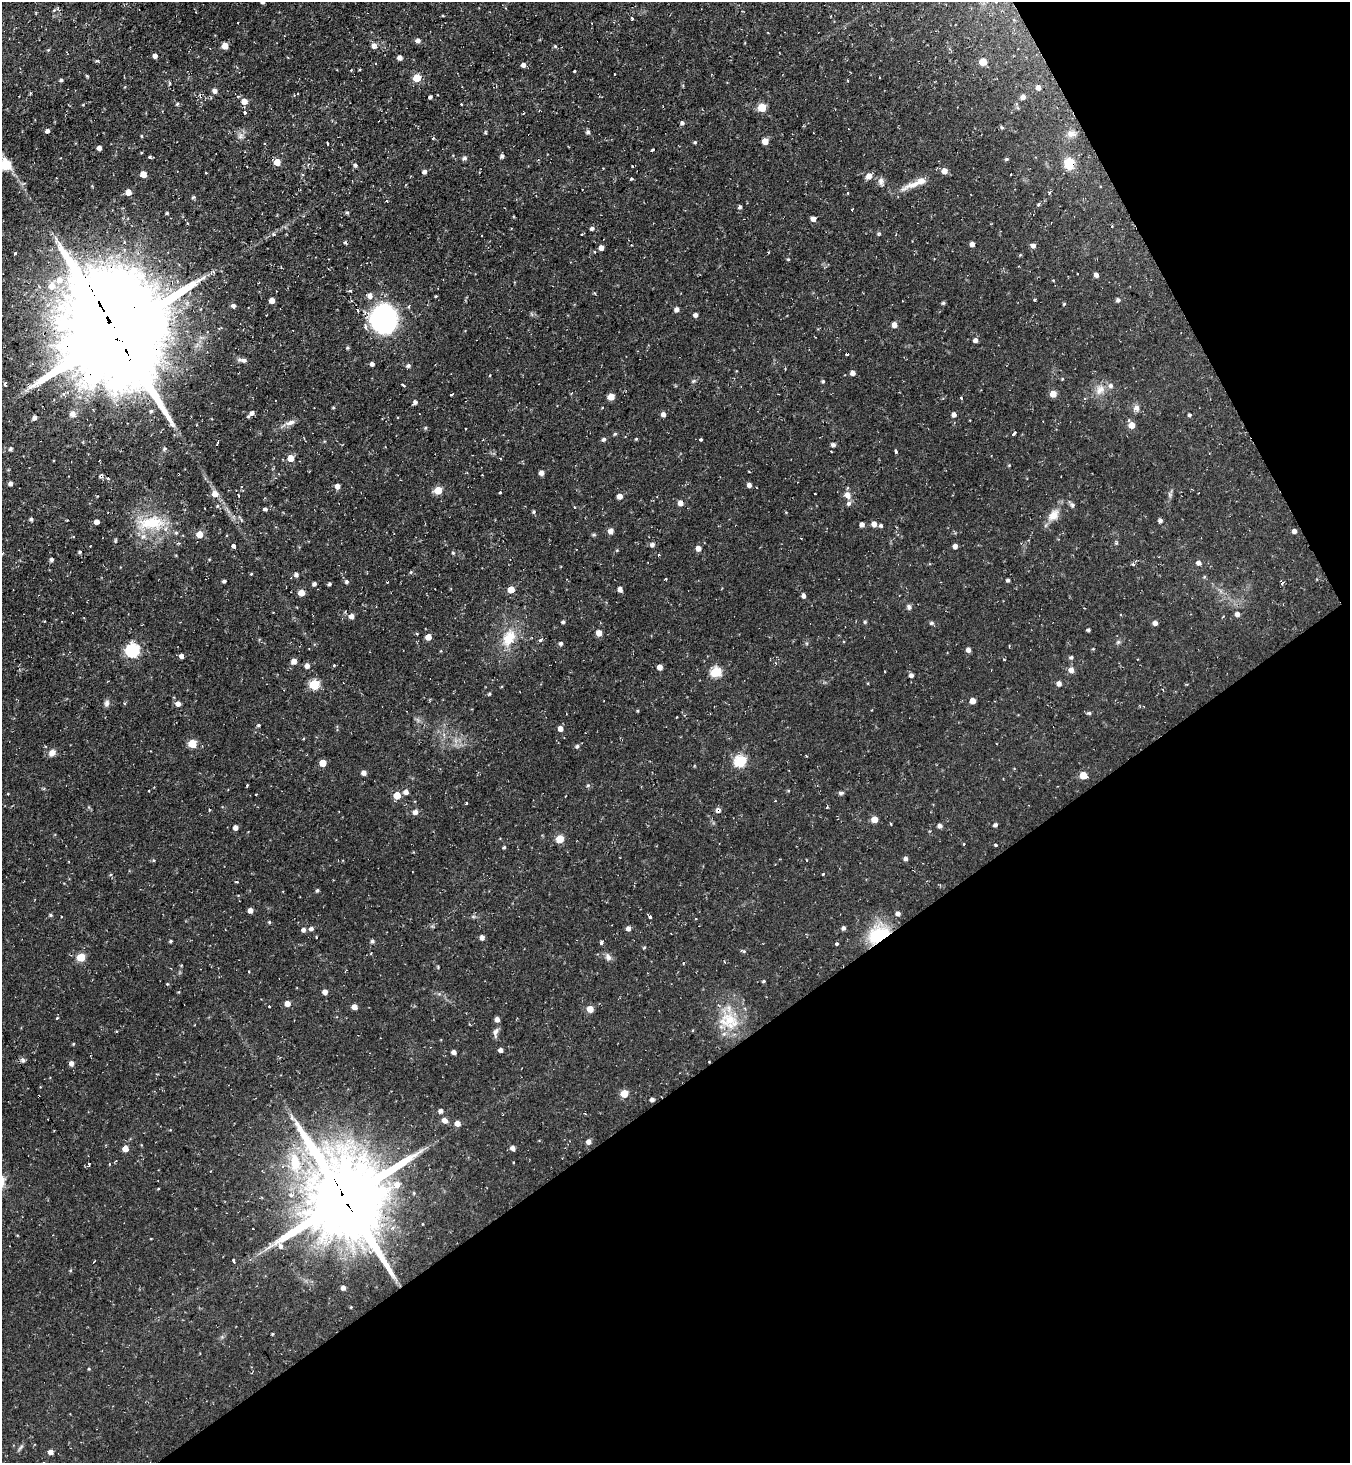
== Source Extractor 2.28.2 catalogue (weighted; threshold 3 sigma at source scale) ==
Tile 12 of 4 x 4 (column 4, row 3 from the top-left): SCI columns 4197-5544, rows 1463-2923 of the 5837 x 5845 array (HDU 1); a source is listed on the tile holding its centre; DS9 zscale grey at full resolution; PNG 1352 x 1465 px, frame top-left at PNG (2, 2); no overlay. Shown black and unused: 31% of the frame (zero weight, under 2 of 3 exposures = <1% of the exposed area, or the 3 px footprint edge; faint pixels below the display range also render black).
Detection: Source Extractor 2.28.2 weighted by HDU 2 'WHT'; one run over the whole footprint, this tile lists its part. Background 0.0495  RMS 0.0059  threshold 0.0263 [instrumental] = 3 sigma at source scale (4.5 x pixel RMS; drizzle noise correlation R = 1.50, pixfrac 1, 0.05/0.05 arcsec/px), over >= 5 px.
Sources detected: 341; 3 inside a brighter object's white glare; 10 cosmic-ray / hot-pixel residue — not listed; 8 inside a brighter listed object's ellipse — not listed separately; the other 320 listed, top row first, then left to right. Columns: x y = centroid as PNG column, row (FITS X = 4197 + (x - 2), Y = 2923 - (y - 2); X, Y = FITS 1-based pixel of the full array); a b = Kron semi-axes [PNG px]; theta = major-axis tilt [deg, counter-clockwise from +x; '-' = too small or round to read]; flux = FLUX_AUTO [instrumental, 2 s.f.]
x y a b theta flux
263 2 4 4 - 1.7
996 2 4 3 - 0.62
54 10 6 4 44 0.77
632 18 4 3 - 2
418 40 6 5 - 1.9
374 45 8 7 - 2.4
225 46 5 5 - 7.5
555 46 5 4 - 0.72
48 50 5 4 - 0.55
155 56 5 4 - 2
400 58 4 4 - 2.8
97 61 5 3 - 0.84
983 62 5 5 - 10
524 65 5 4 - 2.5
574 71 3 3 - 1.3
614 74 2 2 - 0.46
87 76 5 3 - 0.61
879 77 2 2 - 0.45
417 78 5 5 - 13
61 80 4 3 - 1.1
170 83 5 3 - 0.68
683 85 4 4 - 0.59
1038 87 5 4 - 2.8
215 91 7 6 - 1.9
430 97 3 3 - 1.1
1023 97 5 5 - 2.4
244 101 6 5 - 4.6
177 104 5 4 - 0.72
461 104 3 3 - 0.57
762 107 5 5 - 18
245 113 3 3 - 4.9
682 123 5 4 - 1.2
1002 128 5 3 - 0.75
47 131 4 4 - 1.9
588 132 5 5 - 1.5
1071 134 12 8 8 3.6
142 136 5 3 - 0.52
241 136 10 8 68 2.6
433 138 4 2 - 0.49
765 141 5 5 - 5.8
695 142 4 3 - 0.86
328 143 2 2 - 0.74
99 148 4 4 - 2.9
653 150 4 3 - 0.55
502 156 4 4 - 1.5
150 157 3 3 - 1.3
464 158 6 5 - 1.5
1006 159 5 4 - 0.79
277 162 5 5 - 7.4
1069 163 11 10 - 13
5 165 6 6 - 39
355 165 5 4 - 1.2
424 172 4 4 - 2
206 173 3 2 - 0.42
143 174 5 5 - 7.4
869 176 6 5 - 4.7
631 179 4 3 - 0.67
881 181 9 8 - 2.4
916 183 48 7 22 9.2
128 192 5 5 - 5.2
1049 192 3 3 - 1.6
847 193 3 3 - 0.63
193 197 5 4 - 0.83
1039 205 4 4 - 1
740 207 5 4 - 1
852 209 3 3 - 1.4
347 212 5 4 - 0.9
167 213 3 3 - 0.67
813 219 5 4 - 2.7
187 223 3 2 - 0.63
1112 226 3 3 - 0.6
592 228 5 5 - 1.4
273 234 5 3 - 0.58
582 234 3 2 - 0.36
879 234 6 4 29 0.8
345 243 4 3 - 0.94
972 244 4 4 - 2.2
1033 246 5 5 - 2.2
601 248 5 5 - 2.8
15 254 4 3 - 1.2
788 259 4 3 - 0.65
1077 274 3 2 - 0.71
1096 275 5 5 - 1.9
59 280 11 9 48 7.1
1053 280 4 3 - 0.43
350 291 3 3 - 1.3
370 296 6 5 - 3.4
436 296 3 3 - 0.54
272 300 4 4 - 4.8
1034 300 4 3 - 0.54
1118 300 6 5 - 1.4
943 303 4 4 - 0.95
1064 304 4 3 - 0.59
234 306 5 4 - 1.7
677 309 5 4 - 2.4
695 315 4 4 - 2
384 319 18 17 - 150
894 325 5 5 - 3.9
366 328 6 5 - 1.8
116 335 38 30 -65 15000
975 340 5 4 - 2.3
242 360 13 5 -8 2.2
372 364 4 4 - 1.9
408 366 6 5 - 1.4
853 373 5 4 - 2.7
1062 379 4 3 - 0.51
693 381 7 5 21 0.94
823 381 4 4 - 0.87
5 384 4 3 - 3.1
403 385 4 3 - 1.4
1100 390 16 12 57 6.2
1053 394 5 5 - 7.2
451 395 3 3 - 1.3
611 397 5 5 - 8.1
961 398 4 3 - 0.99
415 402 5 4 - 1.7
333 408 4 4 - 0.63
1137 408 10 7 -49 2.6
252 413 6 5 - 2.6
72 414 9 7 -41 2.7
663 414 5 4 - 2.4
954 414 5 4 - 2.3
1189 415 4 4 - 0.9
35 418 7 5 -45 1.3
290 423 14 6 17 3.2
1132 425 6 5 - 6.2
425 428 5 3 - 0.65
615 434 5 4 - 0.77
1014 434 4 3 - 3.4
604 439 5 5 - 1.5
636 439 3 3 - 0.61
700 439 3 3 - 2.2
833 445 5 4 - 1.7
10 448 7 3 53 1
164 449 6 4 63 0.97
896 451 4 3 - 1.8
291 458 5 5 - 7.8
501 458 3 2 - 0.73
1009 465 4 3 - 0.49
749 472 3 2 - 0.47
541 473 4 4 - 3.4
108 478 4 3 - 1.1
10 484 5 4 - 1.7
749 485 5 4 - 2.3
337 486 5 4 - 3.9
438 490 5 5 - 14
500 492 3 3 - 0.95
815 493 3 2 - 0.66
215 494 7 7 - 4.5
238 495 4 3 - 0.67
847 495 9 8 - 4
620 496 5 5 - 3.6
680 503 5 5 - 4
1072 505 7 6 - 1.5
575 507 3 3 - 0.55
265 509 5 4 - 1.2
534 512 4 4 - 0.89
1053 515 17 11 49 7.2
31 519 4 3 - 1.2
1160 520 5 4 - 1.6
97 522 4 4 - 3.2
151 523 39 18 4 26
862 524 4 4 - 2.4
874 524 5 5 - 3.4
881 526 4 4 - 1.2
611 531 6 6 - 2.4
1294 531 5 4 - 2.2
200 534 5 5 - 8.8
594 535 6 4 1 0.8
115 540 7 3 81 0.66
1116 543 5 3 - 0.73
652 544 5 5 - 1.9
233 545 4 3 - 12
955 546 4 4 - 2.6
698 548 5 5 - 3.9
80 552 4 4 - 0.94
453 553 5 3 - 0.67
659 554 4 3 - 0.7
52 559 4 4 - 1.6
1199 563 6 5 - 2.3
411 572 5 4 - 0.66
251 574 4 3 - 0.48
296 575 5 5 - 1.7
666 579 3 3 - 0.6
1008 580 4 3 - 1.2
224 581 4 3 - 1.1
346 581 5 5 - 1.2
314 584 5 4 - 1.6
329 584 4 3 - 1.2
511 589 5 5 - 7.5
620 589 5 5 - 2.4
301 593 5 5 - 6.4
804 596 4 4 - 1.9
909 607 7 6 - 1.5
1237 614 5 5 - 2.2
351 616 6 6 - 2.7
44 621 3 2 - 0.55
563 622 4 4 - 0.99
865 622 5 4 - 0.69
931 623 7 5 -13 1
1155 623 5 4 - 2.6
1088 630 4 3 - 1.1
417 633 3 3 - 0.72
599 633 5 5 - 5
428 637 5 4 - 6.4
509 638 28 17 64 15
540 640 5 4 - 1.4
1118 642 7 4 45 1
561 643 5 4 - 1.2
1093 649 4 4 - 0.51
133 650 6 6 - 87
968 650 5 5 - 2.5
181 656 4 4 - 2.6
1071 657 5 4 - 1.2
294 661 5 5 - 3.8
334 665 3 3 - 0.77
307 666 5 5 - 2.8
660 667 4 4 - 4.5
1071 670 6 6 - 3.5
716 672 6 5 - 37
911 675 4 4 - 2.1
1059 683 6 5 - 2.2
314 684 5 5 - 33
489 694 4 4 - 0.78
973 701 5 4 - 4.9
107 703 9 6 82 1.9
178 704 5 5 - 2.8
637 711 4 3 - 0.55
1089 713 6 5 - 1
259 725 4 3 - 0.68
560 729 5 5 - 3.4
192 743 5 5 - 16
577 746 5 4 - 1.3
52 753 10 8 38 3.2
806 756 3 2 - 0.59
740 761 6 6 - 52
323 763 5 5 - 9.2
364 773 5 4 - 2.6
1083 775 5 5 - 10
247 785 3 2 - 0.58
588 785 5 4 - 0.84
788 790 5 3 - 0.61
406 792 5 5 - 3
841 793 6 5 - 1.4
397 795 5 5 - 9.6
466 803 3 3 - 0.92
717 811 10 6 -68 1.6
415 812 6 6 - 2.6
874 819 5 5 - 7
891 824 3 2 - 0.76
995 825 5 4 - 1.5
940 826 5 4 - 2.3
235 828 5 5 - 2.3
560 839 5 5 - 14
964 844 3 3 - 0.66
996 845 3 3 - 1.8
504 847 4 3 - 0.83
906 859 5 4 - 1.8
153 860 5 4 - 0.65
807 860 3 2 - 0.45
823 874 3 3 - 0.71
237 882 4 3 - 0.51
317 890 4 4 - 1
250 910 4 4 - 2.9
50 915 5 4 - 0.8
650 917 3 3 - 3.7
269 922 4 4 - 0.67
628 928 5 4 - 3
844 928 5 4 - 1.5
311 929 5 5 - 1.7
303 930 5 4 - 2
878 934 29 19 37 28
482 937 4 4 - 2.3
171 941 3 3 - 0.9
372 941 5 4 - 1.2
601 943 4 3 - 1.8
836 944 3 3 - 2.7
644 947 4 4 - 0.64
743 951 7 4 -19 0.81
81 957 5 5 - 18
608 957 11 8 -64 2.4
438 967 5 3 - 0.52
249 972 3 3 - 1
763 981 4 3 - 0.68
179 992 5 3 - 0.49
325 992 4 4 - 3.5
287 1003 5 4 - 4.7
269 1006 3 2 - 0.83
354 1007 5 4 - 3.8
590 1009 5 5 - 6.6
57 1018 3 3 - 0.97
497 1019 5 5 - 2.6
729 1020 32 23 -18 22
496 1032 13 7 78 2.5
73 1044 4 3 - 0.51
501 1050 4 4 - 2.3
454 1052 4 4 - 2.3
23 1060 7 6 - 1.5
71 1063 5 5 - 2.8
624 1094 5 5 - 12
652 1099 4 4 - 2
441 1111 5 5 - 2.1
444 1120 6 6 - 3.3
458 1123 5 5 - 4.5
589 1142 5 4 - 2.9
513 1148 5 5 - 2.8
125 1149 5 4 - 6.1
295 1163 33 17 -81 26
89 1164 4 3 - 1.5
158 1189 4 3 - 0.47
291 1195 7 7 - 2.7
345 1199 29 27 -71 6200
233 1261 4 3 - 1.5
70 1270 5 4 - 0.66
343 1288 4 4 - 2.5
351 1307 4 3 - 0.48
272 1334 3 3 - 0.56
89 1369 4 3 - 0.62
20 1448 11 4 50 1.3
51 1452 5 4 - 3.2
Overlapping masked pixels (flux is a lower limit): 4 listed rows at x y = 1069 163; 116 335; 878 934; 345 1199
Isophote crosses this tile's border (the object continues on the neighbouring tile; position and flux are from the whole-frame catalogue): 3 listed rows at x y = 263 2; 996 2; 5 165